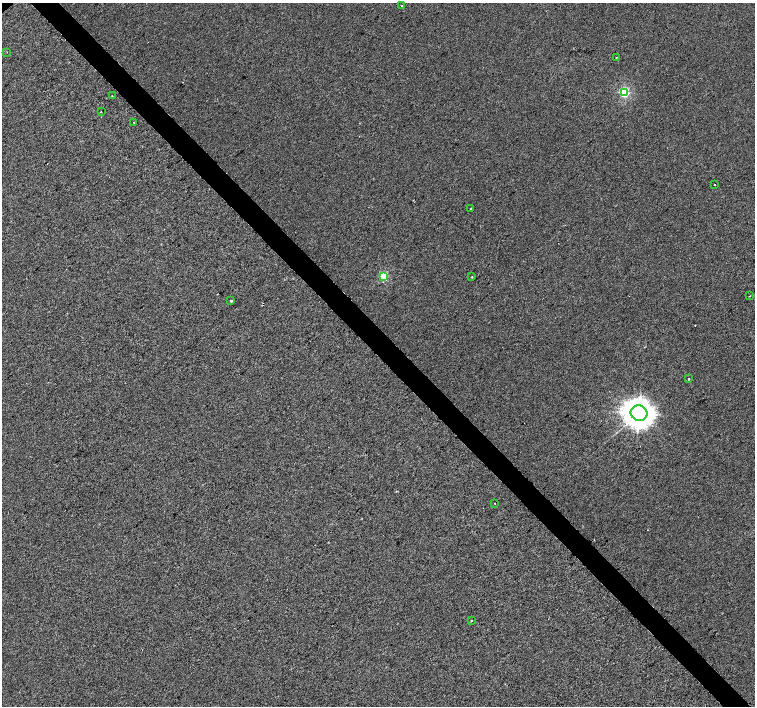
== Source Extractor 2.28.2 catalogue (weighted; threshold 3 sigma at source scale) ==
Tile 6 of 4 x 4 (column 2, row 2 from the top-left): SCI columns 1510-3014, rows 3033-4440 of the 6025 x 5999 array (HDU 1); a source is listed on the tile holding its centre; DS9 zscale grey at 2 x 2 block average (1 PNG px = mean of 2 x 2 image px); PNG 757 x 708 px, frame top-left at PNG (2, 3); each listed source drawn as its Kron ellipse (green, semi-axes under 4 px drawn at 4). Shown black and unused: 4% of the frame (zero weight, under 2 of 3 exposures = <1% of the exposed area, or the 3 px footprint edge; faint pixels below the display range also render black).
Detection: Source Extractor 2.28.2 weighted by HDU 2 'WHT'; one run over the whole footprint, this tile lists its part. Background 9.28e-04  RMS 0.0056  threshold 0.0254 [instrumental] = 3 sigma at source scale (4.5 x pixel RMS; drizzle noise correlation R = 1.50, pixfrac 1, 0.0396/0.0396 arcsec/px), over >= 5 px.
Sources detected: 19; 2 cosmic-ray / hot-pixel residue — neither listed nor drawn; the other 17 listed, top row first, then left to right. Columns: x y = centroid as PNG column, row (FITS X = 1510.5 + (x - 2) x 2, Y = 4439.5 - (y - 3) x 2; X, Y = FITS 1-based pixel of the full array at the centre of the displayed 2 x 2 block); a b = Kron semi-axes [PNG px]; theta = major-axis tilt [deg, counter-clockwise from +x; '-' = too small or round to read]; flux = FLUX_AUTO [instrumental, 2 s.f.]
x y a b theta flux
401 6 2 2 - 3.8
7 52 2 2 - 0.54
616 57 2 2 - 1.2
624 92 3 3 - 130
112 96 2 2 - 0.68
101 112 2 2 - 0.75
134 123 2 2 - 3
714 185 2 2 - 5.9
471 209 2 2 - 2.2
384 276 3 3 - 82
472 277 2 2 - 1.2
749 296 2 2 - 0.66
231 301 2 2 - 5.6
688 379 2 2 - 1.7
639 413 8 7 - 1600
495 503 2 2 - 0.62
471 621 3 2 - 0.75
Diffuse or blended objects may show on this block-average render without a row.